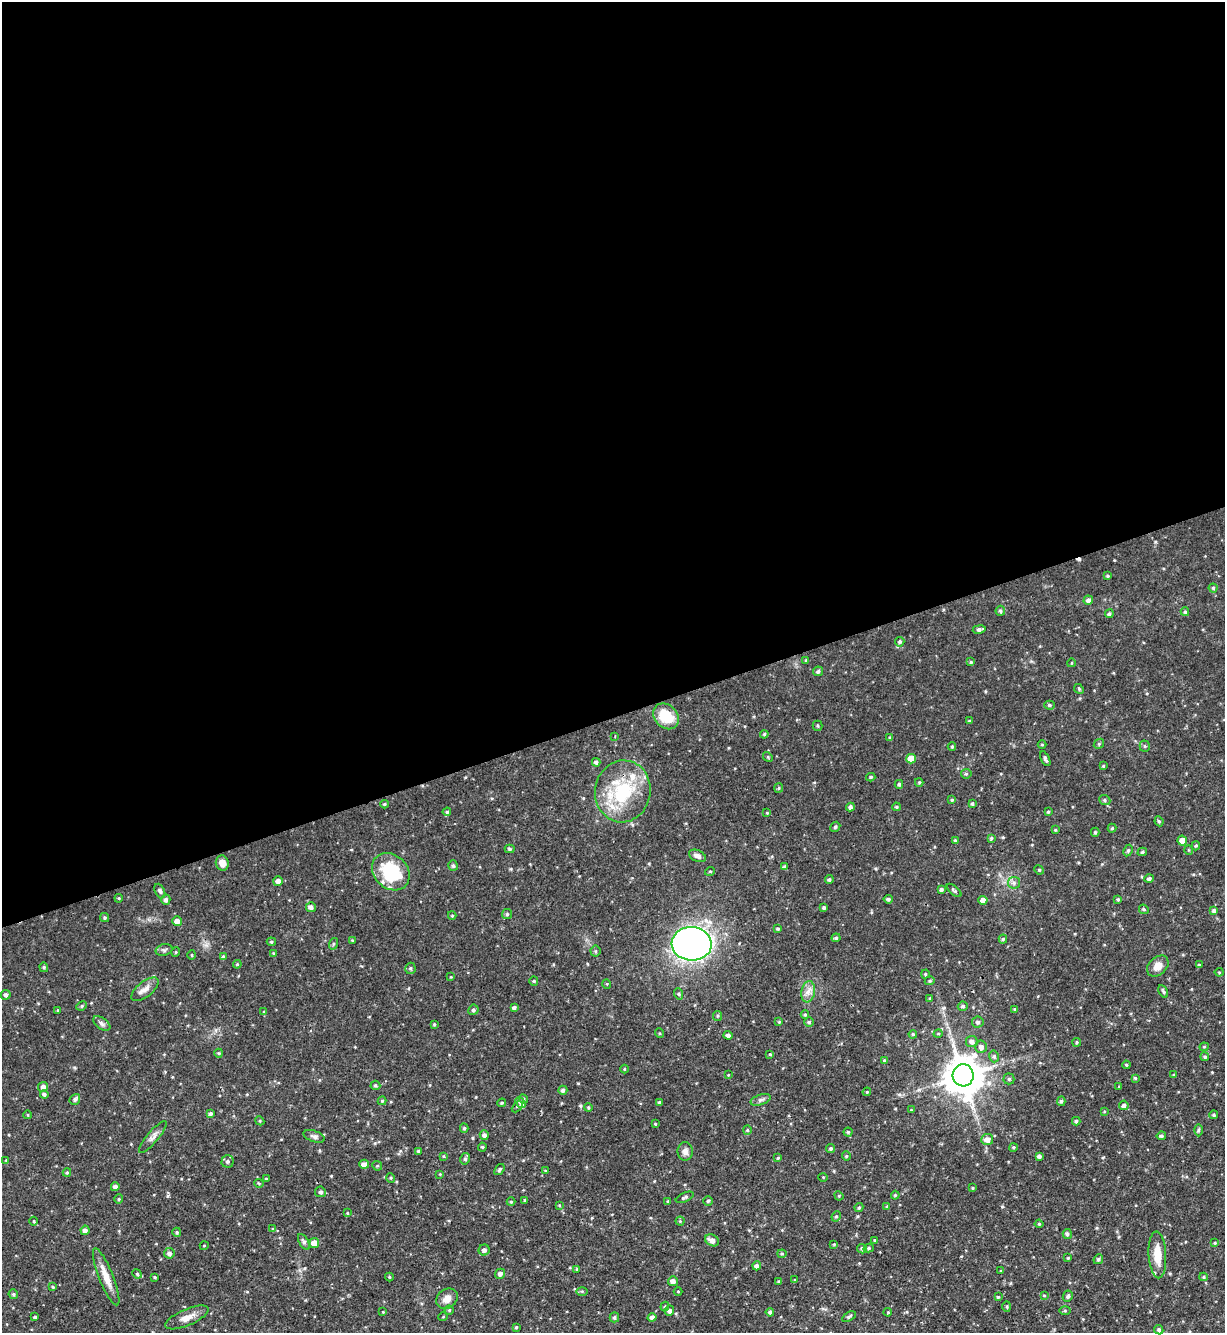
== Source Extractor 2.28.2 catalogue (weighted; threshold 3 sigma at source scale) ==
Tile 2 of 4 x 4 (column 2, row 1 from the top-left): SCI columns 1369-2591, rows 3993-5323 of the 5308 x 5324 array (HDU 1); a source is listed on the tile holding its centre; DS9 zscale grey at full resolution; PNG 1227 x 1335 px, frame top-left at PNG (2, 2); each listed source drawn as its Kron ellipse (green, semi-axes under 4 px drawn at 4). Shown black and unused: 54% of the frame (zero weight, under 2 of 3 exposures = <1% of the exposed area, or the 3 px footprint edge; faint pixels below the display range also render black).
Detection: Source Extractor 2.28.2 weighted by HDU 2 'WHT'; one run over the whole footprint, this tile lists its part. Background 0.0643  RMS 0.0054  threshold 0.0245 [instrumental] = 3 sigma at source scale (4.5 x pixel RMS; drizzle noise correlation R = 1.50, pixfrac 1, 0.05/0.05 arcsec/px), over >= 5 px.
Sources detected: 284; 1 cosmic-ray / hot-pixel residue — neither listed nor drawn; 5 inside a brighter listed object's ellipse — not listed separately; the other 278 listed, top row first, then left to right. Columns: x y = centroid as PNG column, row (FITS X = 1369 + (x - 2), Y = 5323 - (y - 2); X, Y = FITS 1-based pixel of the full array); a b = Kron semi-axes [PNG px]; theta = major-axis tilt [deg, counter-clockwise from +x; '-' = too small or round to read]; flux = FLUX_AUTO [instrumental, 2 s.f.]
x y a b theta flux
1108 576 4 3 - 0.69
1213 588 4 4 - 0.86
1088 600 5 4 - 1.8
1000 611 5 4 - 1.1
1185 612 4 3 - 0.8
1109 614 4 4 - 0.97
979 629 6 4 10 1.5
900 642 5 4 - 1
806 660 4 2 - 0.43
971 662 4 4 - 0.66
1071 663 4 3 - 0.39
818 671 5 4 - 1.2
1079 689 5 4 - 0.65
1049 705 5 4 - 0.94
666 716 14 11 -47 16
969 721 3 3 - 0.48
818 726 5 5 - 0.77
764 734 4 3 - 0.65
615 736 3 2 - 0.4
890 738 4 3 - 0.8
1099 744 5 4 - 0.73
1042 745 4 3 - 0.46
1145 746 5 5 - 0.76
952 747 4 3 - 0.75
768 757 5 4 - 0.61
911 759 5 5 - 9.4
1045 759 8 3 -63 1.3
596 762 4 4 - 1.4
1103 766 3 3 - 0.51
966 774 5 4 - 0.79
871 777 4 3 - 0.85
919 782 4 4 - 0.6
899 784 4 4 - 0.91
779 788 5 4 - 0.65
623 791 31 28 79 37
952 800 4 4 - 0.68
1105 800 6 5 - 0.93
385 804 4 4 - 0.67
972 804 4 3 - 0.86
850 807 4 4 - 1.5
896 807 4 3 - 0.71
447 812 4 4 - 0.78
1048 812 3 3 - 0.64
767 813 3 3 - 0.44
1159 821 5 4 - 0.8
835 827 5 4 - 0.91
1112 828 4 4 - 0.71
1055 830 3 3 - 0.53
1095 832 4 4 - 0.7
991 838 4 4 - 0.88
955 840 4 3 - 0.64
1182 841 5 4 - 5.3
1196 846 5 4 - 0.7
510 849 5 4 - 0.88
1128 850 6 4 63 0.86
1189 850 5 3 - 0.42
1142 852 5 4 - 0.84
697 856 9 5 -25 2.2
222 863 7 6 - 3.7
453 866 5 4 - 1.1
785 867 4 3 - 1.6
1039 870 5 4 - 0.72
710 871 5 3 - 0.47
391 872 20 16 -44 33
1149 879 5 4 - 1.4
829 880 4 4 - 0.97
278 881 5 5 - 3
1014 883 6 6 - 1.4
941 890 4 3 - 1.2
954 890 9 4 -40 1.1
160 891 8 5 -66 1
119 898 4 3 - 0.49
888 899 5 4 - 1
1118 899 4 4 - 0.81
166 900 5 4 - 1.3
983 900 4 4 - 3.8
311 907 5 4 - 2.1
824 907 4 3 - 0.91
1144 909 5 4 - 0.75
1214 910 4 4 - 1.2
507 914 5 5 - 0.81
452 916 4 4 - 0.64
105 917 4 4 - 0.83
177 921 5 5 - 3.1
778 929 4 4 - 0.75
836 938 4 4 - 0.98
1003 939 4 4 - 0.88
352 940 3 2 - 0.49
271 942 5 4 - 0.73
333 944 6 3 71 0.65
692 944 20 16 -4 260
164 950 8 6 14 1.3
595 951 5 5 - 0.78
176 952 5 3 - 0.44
273 953 3 3 - 0.43
192 955 5 3 - 0.5
223 957 4 4 - 1
237 964 4 4 - 0.63
1199 965 3 3 - 0.67
1158 966 12 8 43 5.1
44 967 5 4 - 0.76
410 968 6 5 - 0.93
1219 972 4 4 - 0.6
925 974 4 4 - 0.6
451 977 3 3 - 0.38
534 981 4 4 - 0.67
930 981 5 4 - 0.74
607 984 5 3 - 0.46
145 989 16 7 39 3.3
1163 991 6 4 -63 0.92
808 992 10 7 79 3.2
679 994 6 3 -71 0.63
6 995 5 4 - 1.7
930 999 4 3 - 0.64
82 1006 5 4 - 0.78
963 1006 5 4 - 1
514 1008 4 4 - 1.3
1015 1009 4 4 - 0.67
58 1010 4 3 - 0.58
473 1010 5 5 - 1.1
264 1012 3 3 - 0.47
805 1015 4 4 - 0.64
717 1016 5 4 - 0.67
779 1022 4 4 - 0.55
809 1022 5 4 - 0.93
978 1022 6 5 - 1.2
102 1023 10 5 -38 1.5
434 1024 4 3 - 0.62
659 1033 5 3 - 0.54
913 1034 4 3 - 0.7
938 1034 5 3 - 0.51
728 1035 4 4 - 1.9
972 1042 6 6 - 1.9
1077 1042 4 4 - 0.7
981 1047 6 5 - 2.2
1204 1047 4 4 - 0.61
219 1053 4 4 - 0.57
770 1054 4 3 - 0.59
994 1056 6 5 - 1.1
1205 1057 4 4 - 0.96
884 1060 4 3 - 0.5
1126 1065 4 3 - 0.67
624 1069 4 3 - 0.42
728 1075 4 3 - 0.41
963 1075 11 10 - 1500
1174 1075 3 3 - 0.69
1135 1078 4 4 - 0.73
1009 1079 5 5 - 0.87
375 1085 5 4 - 0.84
43 1087 5 5 - 2.4
1119 1087 4 3 - 0.46
563 1090 4 4 - 1.5
867 1092 4 4 - 0.53
44 1094 4 4 - 1.3
75 1099 6 5 - 1.3
523 1099 5 4 - 0.84
761 1100 10 5 18 1.5
382 1101 4 4 - 0.69
1061 1101 5 4 - 0.98
659 1102 3 3 - 0.88
502 1103 4 3 - 0.72
520 1103 6 4 -50 1.6
1124 1105 5 4 - 1.7
517 1107 6 4 45 1.1
588 1108 4 3 - 0.63
911 1110 4 3 - 0.41
1104 1112 4 3 - 0.44
210 1114 4 4 - 1.2
28 1115 4 3 - 0.39
1214 1115 4 4 - 0.72
260 1121 5 4 - 0.52
1076 1121 4 4 - 0.99
655 1124 4 3 - 0.58
464 1128 4 4 - 0.91
747 1130 4 4 - 0.67
1198 1130 6 4 89 0.73
848 1132 4 4 - 0.77
484 1135 5 4 - 1.8
314 1136 11 5 -20 1.5
1161 1136 4 4 - 1.1
153 1137 20 5 49 2.6
987 1139 6 5 - 3.7
482 1147 4 4 - 0.57
1013 1147 4 4 - 0.74
831 1149 4 4 - 0.93
418 1151 4 4 - 0.73
685 1151 9 7 90 2.7
443 1156 4 3 - 0.49
846 1156 4 4 - 0.6
1039 1156 4 3 - 1.3
778 1158 4 3 - 0.48
465 1159 6 4 78 1.1
6 1160 4 4 - 0.45
228 1161 6 6 - 1.2
364 1164 5 4 - 2.6
377 1166 5 4 - 0.76
499 1169 6 4 51 0.95
545 1170 4 3 - 0.49
67 1173 4 4 - 0.64
440 1174 4 4 - 0.46
823 1177 5 3 - 0.4
391 1178 5 3 - 0.48
266 1179 3 3 - 0.49
259 1183 4 3 - 0.52
115 1187 4 4 - 1.8
972 1188 3 3 - 0.54
320 1192 5 5 - 1.2
895 1195 4 3 - 0.58
839 1196 5 4 - 0.54
685 1197 9 4 25 1.3
119 1199 4 4 - 0.63
525 1200 4 3 - 0.72
668 1201 4 3 - 0.56
708 1201 5 4 - 0.84
511 1202 4 4 - 0.59
559 1205 4 3 - 0.42
887 1206 4 3 - 0.44
859 1207 4 3 - 0.7
347 1213 3 3 - 0.43
836 1216 5 4 - 0.76
34 1221 4 3 - 0.47
680 1221 4 4 - 0.57
1039 1224 4 4 - 0.75
273 1229 4 4 - 0.59
85 1230 4 4 - 2
177 1232 5 4 - 0.82
1067 1234 5 4 - 1.2
712 1240 7 5 -29 2.8
874 1240 4 3 - 0.51
304 1242 9 4 -60 1.3
314 1243 5 5 - 5
1215 1243 4 4 - 0.53
834 1244 3 3 - 0.49
204 1246 4 3 - 0.39
869 1248 5 4 - 0.85
862 1249 5 4 - 0.9
484 1250 5 5 - 1.8
169 1253 5 5 - 1.7
782 1254 4 4 - 0.62
1157 1255 23 8 -87 9.5
1068 1258 3 3 - 0.49
1098 1259 5 4 - 0.86
757 1266 4 4 - 1.8
577 1269 4 4 - 0.69
1001 1271 3 3 - 0.58
137 1274 5 4 - 0.78
500 1274 5 5 - 1.9
106 1277 30 7 -68 7.2
155 1277 3 2 - 0.62
389 1277 4 4 - 0.56
1204 1277 4 4 - 0.54
795 1280 4 2 - 0.41
673 1281 5 4 - 2.5
778 1281 4 3 - 0.48
53 1287 4 3 - 0.54
582 1291 6 4 -1 0.74
678 1291 4 3 - 0.45
13 1294 5 4 - 0.84
1044 1295 4 4 - 0.49
1068 1296 6 5 - 1.1
998 1297 4 4 - 0.73
447 1299 11 9 39 3.9
1007 1306 5 3 - 0.59
665 1307 5 4 - 0.78
449 1310 4 4 - 0.72
670 1311 5 4 - 1.6
1065 1311 5 3 - 0.57
383 1312 4 3 - 0.42
770 1312 4 4 - 1.2
888 1312 4 3 - 0.43
35 1317 3 3 - 0.81
187 1317 23 8 23 4.9
443 1317 5 3 - 0.42
614 1317 5 4 - 1
652 1317 4 4 - 1.8
849 1317 7 4 30 1
516 1327 3 3 - 0.62
1159 1330 5 4 - 1